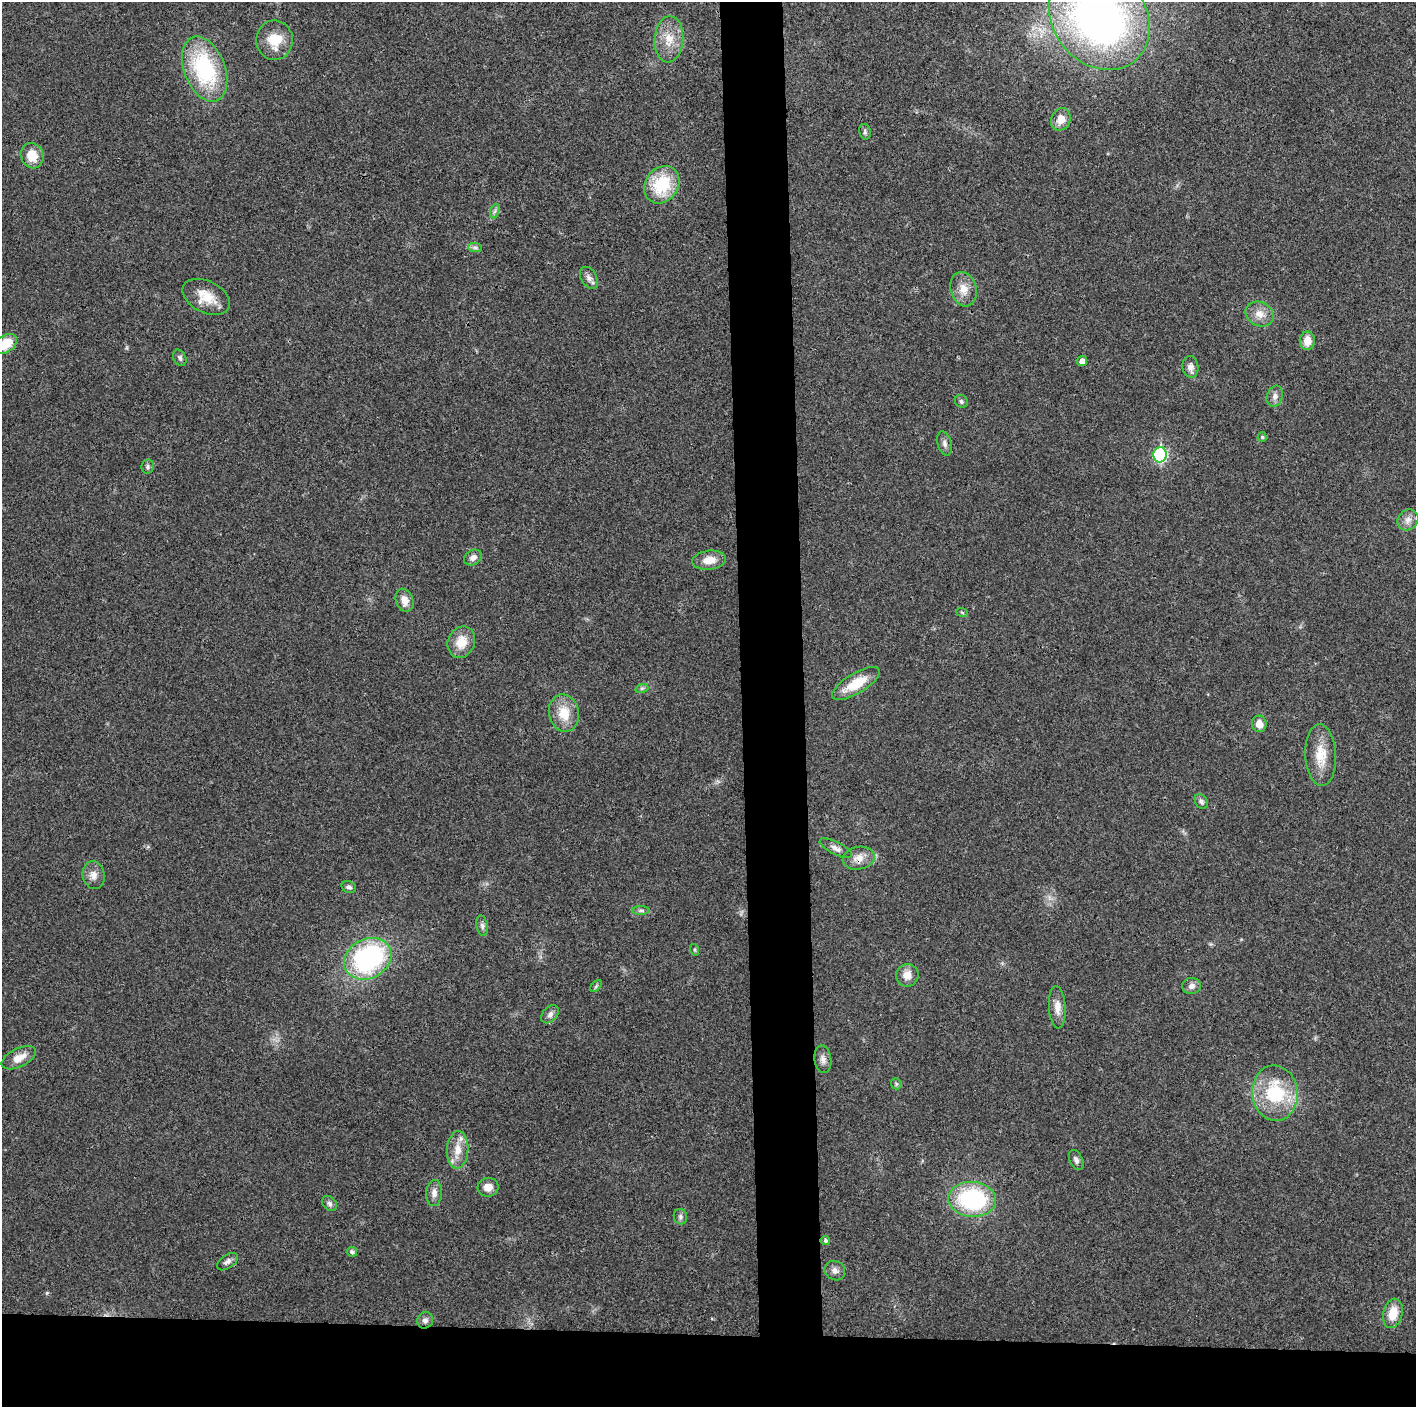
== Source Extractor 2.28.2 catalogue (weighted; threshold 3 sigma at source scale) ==
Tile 8 of 3 x 3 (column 2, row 3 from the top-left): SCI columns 1414-2827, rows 6-1410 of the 4241 x 4224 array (HDU 1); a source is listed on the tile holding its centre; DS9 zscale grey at full resolution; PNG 1418 x 1409 px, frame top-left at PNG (2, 2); each listed source drawn as its Kron ellipse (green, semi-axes under 4 px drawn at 4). Shown black and unused: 9% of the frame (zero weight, under 3 of 4 exposures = <1% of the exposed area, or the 3 px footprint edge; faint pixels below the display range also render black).
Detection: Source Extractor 2.28.2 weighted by HDU 2 'WHT'; one run over the whole footprint, this tile lists its part. Background 0.0194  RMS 0.0039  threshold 0.0175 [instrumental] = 3 sigma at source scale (4.5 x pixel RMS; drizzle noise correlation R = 1.50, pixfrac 1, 0.05/0.05 arcsec/px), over >= 5 px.
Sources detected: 67; all 67 listed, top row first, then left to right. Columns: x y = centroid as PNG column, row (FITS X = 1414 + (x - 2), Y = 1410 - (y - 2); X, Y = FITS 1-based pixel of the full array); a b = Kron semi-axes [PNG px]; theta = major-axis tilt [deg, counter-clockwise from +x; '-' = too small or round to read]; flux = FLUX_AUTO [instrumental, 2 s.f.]
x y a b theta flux
1099 18 56 46 -51 190
669 39 23 14 86 7.8
274 40 20 18 -86 9.6
205 69 34 20 -69 39
1061 119 11 9 66 4.1
865 132 8 5 -77 0.94
32 156 13 11 -67 6.9
662 185 20 16 55 19
495 211 7 4 71 0.91
475 247 7 4 -1 0.94
589 278 12 7 -59 1.9
964 289 17 13 -73 5.1
206 297 25 16 -27 8.2
1260 314 14 11 -26 4.2
1307 341 9 7 90 4.3
5 344 13 8 35 9
180 358 8 6 -64 1
1082 361 5 5 - 2.6
1190 367 11 8 -80 2.3
1275 396 11 8 71 1.9
961 401 7 6 - 0.86
1262 437 5 4 - 0.59
945 444 12 7 -73 1.6
1160 455 7 6 - 48
148 467 7 6 - 0.89
1408 520 11 9 44 2.6
473 557 9 7 30 2.1
709 560 17 9 7 4.9
404 600 12 8 -69 3.6
962 612 6 4 -20 0.54
461 642 16 13 66 6.5
856 684 27 10 31 11
642 688 6 4 18 0.66
564 713 19 15 -77 8.3
1259 724 8 7 - 3.5
1321 755 31 15 -87 9
1201 801 8 6 -60 1.2
836 848 18 6 -27 2
859 858 16 11 10 4
94 875 14 11 -78 3
349 887 7 6 - 1
641 910 9 4 0 0.89
482 926 10 5 -78 1.3
695 950 6 4 -71 0.45
368 959 25 19 27 68
907 975 11 11 - 4
596 986 7 4 47 0.64
1191 986 9 8 - 1.8
1057 1007 21 8 -86 3.9
550 1014 10 7 48 1.5
19 1058 18 9 26 4.7
823 1059 14 8 -82 2.1
896 1084 6 5 - 0.65
1275 1093 28 23 -84 25
458 1150 19 10 86 5.6
1076 1160 11 6 -66 1.5
488 1187 10 9 - 3.2
434 1193 13 8 87 2.4
972 1199 24 17 -4 43
330 1204 8 6 -46 1.1
680 1217 8 6 -75 1.1
825 1240 5 4 - 0.78
352 1252 5 5 - 1
227 1262 12 6 35 1.6
835 1271 10 9 - 2
1393 1313 15 9 77 7.1
425 1320 8 8 - 1.5
Overlapping masked pixels (flux is a lower limit): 1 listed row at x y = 859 858
Isophote crosses this tile's border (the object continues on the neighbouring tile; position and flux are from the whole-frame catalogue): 2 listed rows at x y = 1099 18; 5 344